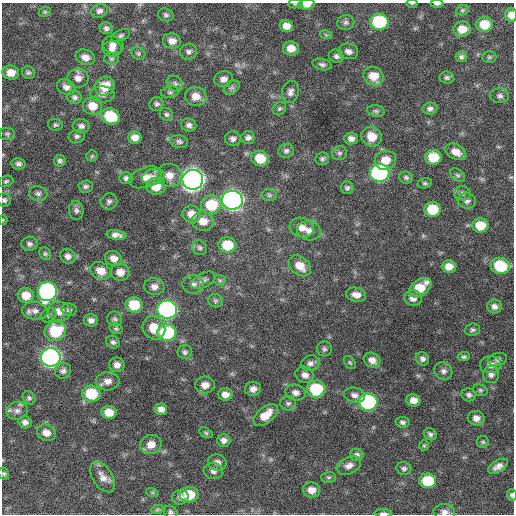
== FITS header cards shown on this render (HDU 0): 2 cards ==
NAXIS1  =                  512 / Axis length
NAXIS2  =                  512 / Axis length

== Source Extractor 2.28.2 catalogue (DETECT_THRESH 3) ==
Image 512 x 512 px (HDU 0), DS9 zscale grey, 1 PNG px = 1 image px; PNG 516 x 516 px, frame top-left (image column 1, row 512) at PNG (2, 3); each listed source drawn as its Kron ellipse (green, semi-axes under 4 px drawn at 4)
Background 706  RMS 22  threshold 64.5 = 3 sigma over >= 5 px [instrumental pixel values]
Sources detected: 202; all 202 listed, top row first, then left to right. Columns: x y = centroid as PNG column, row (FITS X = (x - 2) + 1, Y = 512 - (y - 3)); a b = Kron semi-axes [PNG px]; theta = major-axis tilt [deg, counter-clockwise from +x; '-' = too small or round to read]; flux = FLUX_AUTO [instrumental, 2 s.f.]
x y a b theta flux
412 3 5 3 - 1.5e+03
295 4 7 4 7 2.3e+03
307 4 8 5 1 1.2e+04
437 4 6 3 0 2.9e+03
462 10 6 5 - 2.3e+03
99 11 8 6 16 5.8e+03
45 12 6 5 - 2.3e+03
166 15 8 6 -18 3.5e+03
511 15 7 6 - 1.1e+04
379 22 9 8 - 9.7e+04
346 23 8 7 - 4.3e+03
484 24 8 7 - 2.9e+04
286 26 7 6 - 1.1e+04
106 28 7 6 - 4.3e+03
462 29 8 7 - 1.8e+04
326 35 6 3 -19 1.8e+03
121 36 10 5 24 3.7e+03
172 41 9 7 -12 1.1e+04
113 45 11 8 -18 8.4e+03
291 48 8 7 - 1.5e+04
112 49 9 7 -10 6.5e+03
348 51 10 7 -13 7.2e+03
189 52 8 7 - 4.7e+03
138 53 7 6 - 2.8e+03
336 56 8 6 -23 4.4e+03
85 57 10 7 -20 1.0e+04
461 57 6 5 - 3.4e+03
489 57 7 5 0 2.5e+03
111 59 7 5 0 2.8e+03
322 64 10 5 -14 4.2e+03
11 73 8 7 - 1.5e+04
28 73 7 6 - 3.2e+03
374 76 10 9 - 2.4e+04
78 78 10 9 - 1.0e+04
447 78 7 6 - 3.5e+03
223 79 9 8 - 8.3e+03
175 84 9 7 -39 4.6e+03
105 86 10 9 - 2.7e+04
66 87 10 7 -25 6.9e+03
232 88 8 6 33 4.1e+03
170 92 9 5 9 3.5e+03
290 92 11 8 77 7.0e+03
102 94 12 8 -3 7.0e+03
196 96 10 9 - 1.5e+04
500 96 9 7 -4 5.1e+03
75 97 7 6 - 4.4e+03
157 104 7 6 - 3.9e+03
92 106 10 9 - 2.1e+04
279 109 7 6 - 2.9e+03
430 109 7 6 - 4.7e+03
376 111 9 5 -11 3.7e+03
167 114 7 6 - 3.1e+03
110 116 10 8 -23 5.1e+04
55 125 7 6 - 2.9e+03
189 125 7 6 - 5.2e+03
81 126 8 7 - 5.1e+03
7 134 7 6 - 3.2e+03
77 136 8 6 9 4.1e+03
135 137 7 6 - 1.1e+04
372 137 10 9 - 2.1e+04
248 138 7 6 - 4.9e+03
233 139 8 7 - 5.4e+03
351 139 7 6 - 6.9e+03
179 142 9 6 -12 4.2e+03
286 151 8 7 - 4.1e+03
456 152 11 7 -26 1.3e+04
339 153 8 7 - 3.6e+03
92 156 5 5 - 2.0e+03
433 157 8 7 - 3.1e+04
260 159 9 7 -17 3.1e+04
322 159 7 6 - 3.5e+03
385 160 11 9 22 2.0e+04
60 161 6 5 - 3.2e+03
18 164 7 5 -10 4.6e+03
380 173 10 9 - 3.1e+05
169 175 12 11 - 1.6e+04
458 175 8 5 -39 3.4e+03
145 177 17 10 19 1.6e+04
153 177 11 8 12 9.4e+03
406 177 7 6 - 3.2e+03
126 178 7 6 - 4.5e+03
193 180 10 10 - 1.2e+06
6 181 7 5 20 2.8e+03
425 183 7 5 13 2.7e+03
156 186 9 8 - 2.2e+04
86 187 7 6 - 3.6e+03
347 188 6 6 - 3.5e+03
38 193 9 7 -12 5.4e+03
462 193 8 7 - 4.8e+03
269 195 7 6 - 3.3e+03
4 200 7 6 - 3.6e+03
232 200 10 9 - 6.7e+05
467 201 9 7 -16 5.6e+03
109 202 8 8 - 4.5e+03
211 205 10 9 - 4.9e+04
76 210 9 7 -84 5.1e+03
432 210 8 7 - 4.2e+04
192 214 9 8 - 1.6e+04
3 220 4 4 - 1.4e+03
203 221 11 9 -2 1.6e+04
480 225 8 7 - 2.7e+04
302 227 12 9 -18 1.3e+04
309 231 12 9 -10 1.1e+04
116 235 10 4 -7 7.4e+03
29 244 8 7 - 4.5e+03
227 245 9 8 - 3.8e+04
199 248 8 7 - 4.1e+03
45 254 7 5 -55 2.6e+03
68 256 8 7 - 6.4e+03
113 258 8 7 - 1.1e+04
300 266 12 9 -39 1.9e+04
449 266 7 6 - 1.3e+04
500 266 10 8 -9 6.1e+04
101 271 10 8 -24 1.6e+04
120 272 9 8 - 1.3e+04
203 280 13 7 28 6.0e+03
220 280 6 5 - 2.2e+03
193 284 10 9 - 7.8e+03
154 287 10 8 -6 9.3e+03
420 288 12 8 36 3.4e+04
47 291 9 9 - 3.3e+05
26 295 8 7 - 2.0e+04
356 295 10 7 -10 9.5e+03
413 298 9 7 -14 8.8e+03
215 301 7 6 - 3.1e+03
134 305 8 7 - 4.1e+04
494 306 7 7 - 6.4e+03
69 310 7 6 - 3.7e+03
167 310 10 9 - 4.3e+05
35 311 13 8 -9 8.1e+03
59 311 11 9 -9 1.4e+04
49 315 8 6 32 3.9e+03
115 319 7 7 - 3.7e+03
91 320 7 6 - 6.4e+03
154 328 12 10 -50 2.8e+04
116 329 6 5 - 2.5e+03
473 330 7 6 - 3.4e+03
55 331 11 9 16 5.8e+04
167 332 9 8 - 9.8e+04
113 342 7 6 - 4.0e+03
324 349 7 7 - 3.8e+03
185 352 7 7 - 3.6e+03
51 357 10 9 - 5.8e+05
464 357 6 4 4 2.8e+03
423 359 7 6 - 4.7e+03
498 359 9 6 10 4.6e+03
372 360 9 7 -27 9.6e+03
350 362 7 5 -49 2.4e+03
310 363 9 7 18 6.0e+03
117 365 7 7 - 8.8e+03
491 365 10 8 5 8.9e+03
63 371 8 7 - 5.6e+03
443 371 9 8 - 5.6e+03
305 375 9 8 - 8.1e+03
491 375 8 8 - 5.7e+03
108 381 12 9 5 1.0e+04
205 385 10 8 -1 1.1e+04
253 389 8 7 - 7.9e+03
316 389 9 8 - 7.1e+04
480 390 7 5 -17 2.7e+03
296 393 10 8 -13 7.4e+03
91 394 9 8 - 5.5e+04
225 394 7 6 - 9.6e+03
354 395 10 7 -13 7.1e+03
469 395 7 6 - 4.1e+03
29 398 7 6 - 3.2e+03
413 400 7 6 - 1.1e+04
368 402 9 8 - 2.0e+05
288 403 8 7 - 3.7e+03
161 409 6 5 - 7.5e+03
17 411 11 9 14 7.5e+03
109 412 7 6 - 2.0e+04
266 415 14 8 40 2.0e+04
476 418 8 7 - 8.4e+03
25 422 7 6 - 6.0e+03
402 422 7 5 -8 3.7e+03
46 433 9 8 - 1.1e+04
206 433 7 4 -31 2.3e+03
430 434 7 5 -33 3.9e+03
224 440 7 6 - 6.1e+03
483 442 6 6 - 2.4e+03
151 445 11 9 20 1.5e+04
424 446 5 4 - 1.9e+03
357 455 6 6 - 4.0e+03
217 462 9 8 - 7.6e+03
349 466 13 8 25 9.2e+03
498 466 11 6 31 8.3e+03
404 468 7 6 - 3.7e+03
213 471 9 8 - 6.2e+03
4 474 6 5 - 2.5e+03
103 477 17 10 -57 1.2e+04
329 477 7 5 1 2.7e+03
428 481 8 7 - 5.2e+04
311 490 8 7 - 1.2e+04
152 492 6 4 -19 1.8e+03
189 495 9 7 1 3.5e+04
512 495 6 5 - 3.0e+03
180 497 8 7 - 5.4e+03
157 510 6 4 19 2.0e+03
171 512 7 6 - 3.2e+03
444 512 11 8 -4 7.6e+03
383 513 9 3 -1 4.3e+03
At the frame edge (FLAGS 8, measured only in part): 12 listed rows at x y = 412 3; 295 4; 307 4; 437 4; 511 15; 4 200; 3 220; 4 474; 512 495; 171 512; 444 512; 383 513